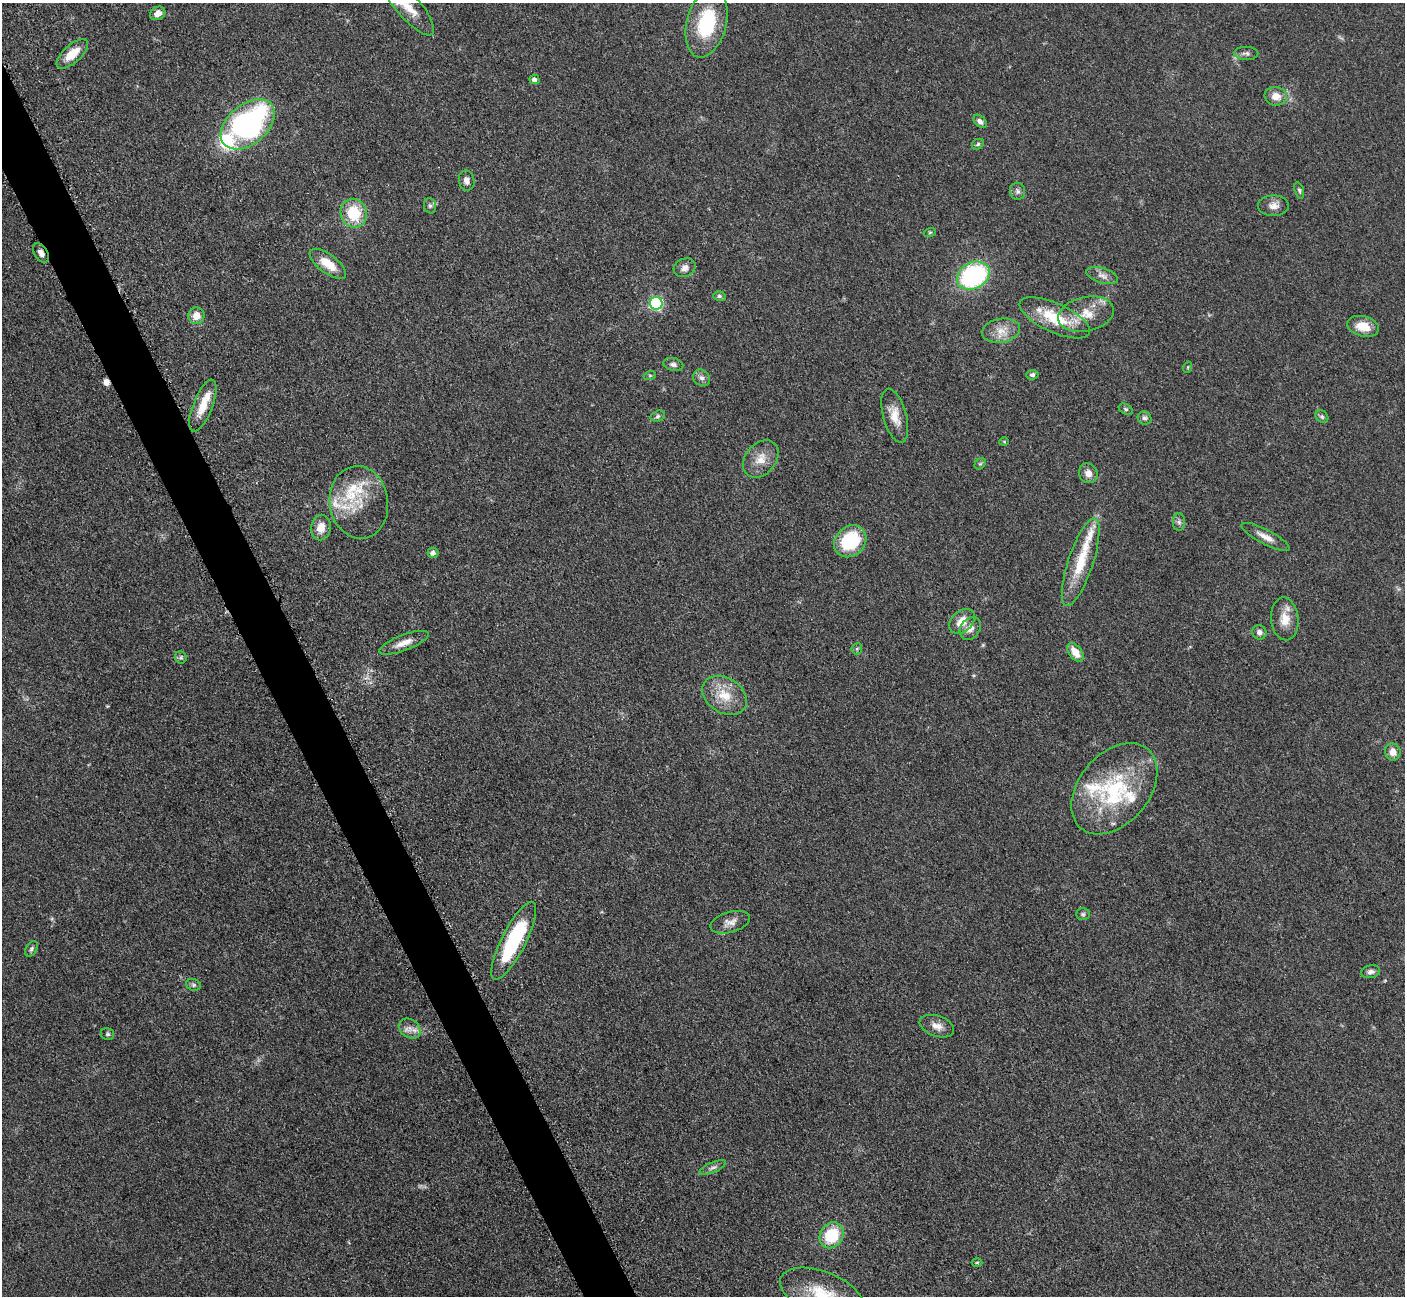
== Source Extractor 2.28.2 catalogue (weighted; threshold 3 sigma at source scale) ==
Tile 11 of 4 x 4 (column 3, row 3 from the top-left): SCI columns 2827-4229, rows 1591-2884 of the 5699 x 5661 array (HDU 1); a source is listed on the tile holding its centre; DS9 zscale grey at full resolution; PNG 1407 x 1298 px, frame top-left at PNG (2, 3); each listed source drawn as its Kron ellipse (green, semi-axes under 4 px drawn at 4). Shown black and unused: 3% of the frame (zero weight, under 3 of 5 exposures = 4% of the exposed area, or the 3 px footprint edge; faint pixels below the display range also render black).
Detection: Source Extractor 2.28.2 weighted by HDU 2 'WHT'; one run over the whole footprint, this tile lists its part. Background 0.0521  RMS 0.0055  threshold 0.0249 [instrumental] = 3 sigma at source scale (4.5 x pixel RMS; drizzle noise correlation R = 1.50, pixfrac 1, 0.05/0.05 arcsec/px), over >= 5 px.
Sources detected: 88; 1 cosmic-ray / hot-pixel residue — neither listed nor drawn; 12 inside a brighter listed object's ellipse — not listed separately; the other 75 listed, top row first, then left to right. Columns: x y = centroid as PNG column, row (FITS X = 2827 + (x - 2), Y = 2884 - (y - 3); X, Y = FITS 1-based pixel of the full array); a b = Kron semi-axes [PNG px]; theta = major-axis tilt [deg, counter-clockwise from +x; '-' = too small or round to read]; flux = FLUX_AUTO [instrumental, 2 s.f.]
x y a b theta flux
408 6 37 12 -50 11
158 13 8 6 28 3.9
706 23 35 19 76 37
1246 53 12 6 -1 1.9
72 54 19 9 42 11
534 80 5 4 - 2.2
1276 96 11 9 -8 5.9
980 121 8 5 -46 2.1
248 124 31 19 40 140
978 144 6 5 - 0.95
467 181 10 7 -78 3.2
1018 191 8 7 - 1.8
1299 191 8 4 -72 1.1
430 206 8 6 -75 1.5
1273 206 15 10 -1 4.2
354 213 14 13 - 21
930 232 6 4 19 0.7
41 253 10 6 -57 2.8
328 264 21 9 -37 11
685 268 11 9 25 3.1
1102 275 16 7 -17 3.3
973 276 17 13 28 81
719 296 6 5 - 1.1
656 303 6 6 - 67
1086 314 28 17 13 14
196 316 8 8 - 6
1055 318 38 14 -24 24
1363 326 16 10 -15 10
1001 331 19 12 10 7.6
673 364 10 6 -14 1.8
1188 367 5 3 - 0.6
650 375 6 4 19 0.72
1032 375 6 5 - 1.3
702 378 9 7 -40 2.3
203 406 27 9 69 11
1126 409 7 5 -28 1.1
658 416 7 5 18 1.2
895 416 28 11 -75 9
1322 417 7 5 -43 1.1
1145 418 7 6 - 1.5
1004 442 4 4 - 0.58
761 459 21 15 49 8.4
980 464 6 5 - 0.84
1088 473 10 9 - 4.2
359 502 36 29 -82 24
1179 522 9 6 -89 1.6
321 528 13 9 81 6.5
1265 537 27 7 -28 5.3
850 541 17 14 42 32
433 553 5 5 - 2.1
1081 562 46 12 71 20
1285 619 21 14 -85 9
962 621 14 10 43 7.7
970 628 12 9 55 4.1
1259 632 7 7 - 2.6
404 643 26 8 21 6.1
857 649 6 5 - 0.82
1075 652 11 6 -53 7.2
181 657 6 5 - 1.1
724 695 24 17 -32 14
1393 752 8 7 - 4.3
1114 789 52 35 49 53
1083 914 7 5 0 1.1
730 922 20 10 16 4.5
514 941 43 12 63 49
31 949 8 5 58 1.3
1371 972 9 6 9 2.1
193 985 7 5 -21 1.2
937 1026 18 10 -19 5
410 1029 12 9 -35 3.9
107 1034 7 6 - 1.1
713 1167 14 5 23 2.3
832 1235 13 11 55 23
977 1262 5 3 - 0.6
822 1294 44 22 -21 32
Overlapping masked pixels (flux is a lower limit): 1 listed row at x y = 41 253
Isophote crosses this tile's border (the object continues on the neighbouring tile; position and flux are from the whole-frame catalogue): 1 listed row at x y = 822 1294